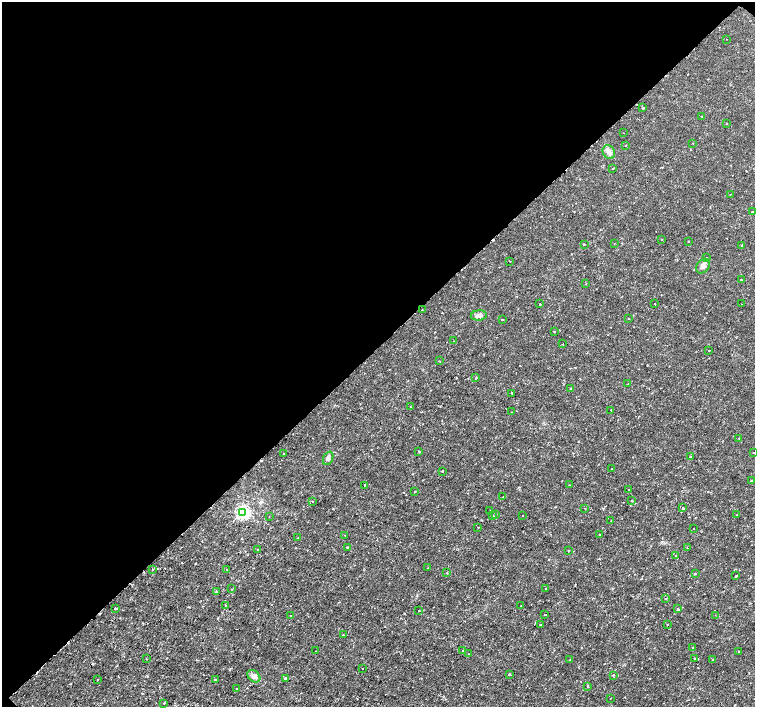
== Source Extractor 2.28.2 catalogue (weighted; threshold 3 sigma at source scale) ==
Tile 2 of 4 x 4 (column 2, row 1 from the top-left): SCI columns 1509-3014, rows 4391-5799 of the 6041 x 6034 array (HDU 1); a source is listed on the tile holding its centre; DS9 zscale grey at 2 x 2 block average (1 PNG px = mean of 2 x 2 image px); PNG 757 x 709 px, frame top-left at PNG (2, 2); each listed source drawn as its Kron ellipse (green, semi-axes under 4 px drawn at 4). Shown black and unused: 49% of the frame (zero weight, under 2 of 3 exposures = <1% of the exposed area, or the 3 px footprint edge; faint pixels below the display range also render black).
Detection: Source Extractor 2.28.2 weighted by HDU 2 'WHT'; one run over the whole footprint, this tile lists its part. Background 0.00334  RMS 0.0011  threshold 0.00482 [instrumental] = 3 sigma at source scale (4.5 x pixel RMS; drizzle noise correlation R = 1.50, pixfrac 1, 0.0396/0.0396 arcsec/px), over >= 5 px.
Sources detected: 128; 10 cosmic-ray / hot-pixel residue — neither listed nor drawn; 1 coinciding with a brighter row at this scale — not listed separately; the other 117 listed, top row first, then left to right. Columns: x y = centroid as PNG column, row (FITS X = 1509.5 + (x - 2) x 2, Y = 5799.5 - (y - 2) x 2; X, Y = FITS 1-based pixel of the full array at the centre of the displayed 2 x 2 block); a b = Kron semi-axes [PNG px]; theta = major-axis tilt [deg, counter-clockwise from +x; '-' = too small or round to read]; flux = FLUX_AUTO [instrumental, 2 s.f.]
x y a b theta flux
727 39 2 2 - 0.083
643 108 2 2 - 0.43
702 116 2 2 - 0.18
727 123 2 2 - 0.25
624 133 2 2 - 0.077
693 143 2 2 - 0.13
626 145 2 2 - 0.14
609 152 7 6 - 1.2
613 168 2 2 - 0.68
730 194 2 2 - 0.096
752 212 2 2 - 0.32
661 239 2 2 - 0.17
689 241 2 2 - 0.29
614 243 2 2 - 0.14
585 244 2 2 - 0.16
741 245 2 2 - 0.1
706 258 2 2 - 0.14
510 261 2 2 - 0.34
703 266 8 6 52 1
741 280 2 2 - 0.3
586 284 2 2 - 0.11
540 304 2 2 - 0.17
655 304 2 2 - 0.12
742 304 2 2 - 0.11
422 310 2 2 - 0.14
479 315 8 5 4 0.93
629 319 2 2 - 0.17
502 320 2 2 - 0.4
554 332 2 2 - 0.32
454 341 2 2 - 0.085
563 344 2 2 - 0.11
709 350 2 2 - 0.15
439 361 2 2 - 0.19
476 378 2 2 - 0.21
628 384 2 2 - 0.12
571 389 3 2 - 0.15
512 393 2 2 - 0.29
410 407 2 2 - 0.17
611 410 2 2 - 0.14
511 412 2 2 - 0.12
739 438 2 2 - 0.18
419 451 3 2 - 0.21
283 453 2 2 - 0.21
754 453 2 2 - 0.34
690 457 3 2 - 0.57
328 458 7 5 68 0.72
611 469 2 2 - 0.087
442 471 2 2 - 0.69
751 481 2 2 - 0.37
365 485 2 2 - 0.32
569 485 2 2 - 0.16
628 489 2 2 - 0.21
415 491 2 2 - 0.77
503 497 2 2 - 0.09
312 501 2 2 - 0.12
632 501 3 2 - 0.12
585 508 2 2 - 0.088
683 508 2 2 - 0.92
490 511 2 2 - 0.23
243 512 4 4 - 63
496 515 2 2 - 0.26
523 515 2 2 - 1.1
737 515 2 2 - 0.13
269 516 2 2 - 0.094
492 516 4 2 - 0.23
611 520 2 2 - 0.095
478 527 2 2 - 0.26
693 529 2 2 - 0.27
600 534 2 2 - 0.21
345 535 2 2 - 0.12
298 538 2 2 - 0.11
347 547 3 2 - 0.21
687 547 2 2 - 0.12
258 550 2 2 - 0.3
568 551 2 2 - 0.18
675 555 2 2 - 0.17
428 568 2 2 - 0.17
153 569 3 2 - 0.16
227 570 2 2 - 0.15
447 573 2 2 - 0.19
695 573 2 2 - 0.21
736 576 2 2 - 0.74
231 589 2 2 - 0.3
545 589 2 2 - 0.17
216 591 2 2 - 0.21
666 599 3 2 - 0.14
225 605 2 2 - 0.34
521 606 2 2 - 0.1
116 608 2 2 - 0.44
678 609 2 2 - 0.33
419 611 2 2 - 0.63
545 614 2 2 - 1.3
715 615 2 2 - 0.1
291 616 2 2 - 0.24
540 625 2 2 - 0.52
667 625 2 2 - 0.13
343 635 2 2 - 0.36
693 648 2 2 - 0.19
316 651 2 2 - 0.091
463 651 2 2 - 0.5
738 651 2 2 - 0.2
468 654 2 2 - 0.18
146 659 2 2 - 0.21
695 659 2 2 - 0.68
570 660 2 2 - 0.12
712 660 2 2 - 0.4
363 669 2 2 - 0.23
509 675 3 2 - 0.15
613 675 2 2 - 0.3
254 676 7 5 -44 1
285 678 2 2 - 0.42
215 679 2 2 - 0.59
98 680 2 2 - 0.38
587 686 2 2 - 0.54
237 689 2 2 - 0.21
610 698 2 2 - 0.17
164 703 2 2 - 0.24
Isophote crosses this tile's border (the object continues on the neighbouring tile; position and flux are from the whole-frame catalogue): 1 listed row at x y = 754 453
Diffuse or blended objects may show on this block-average render without a row.